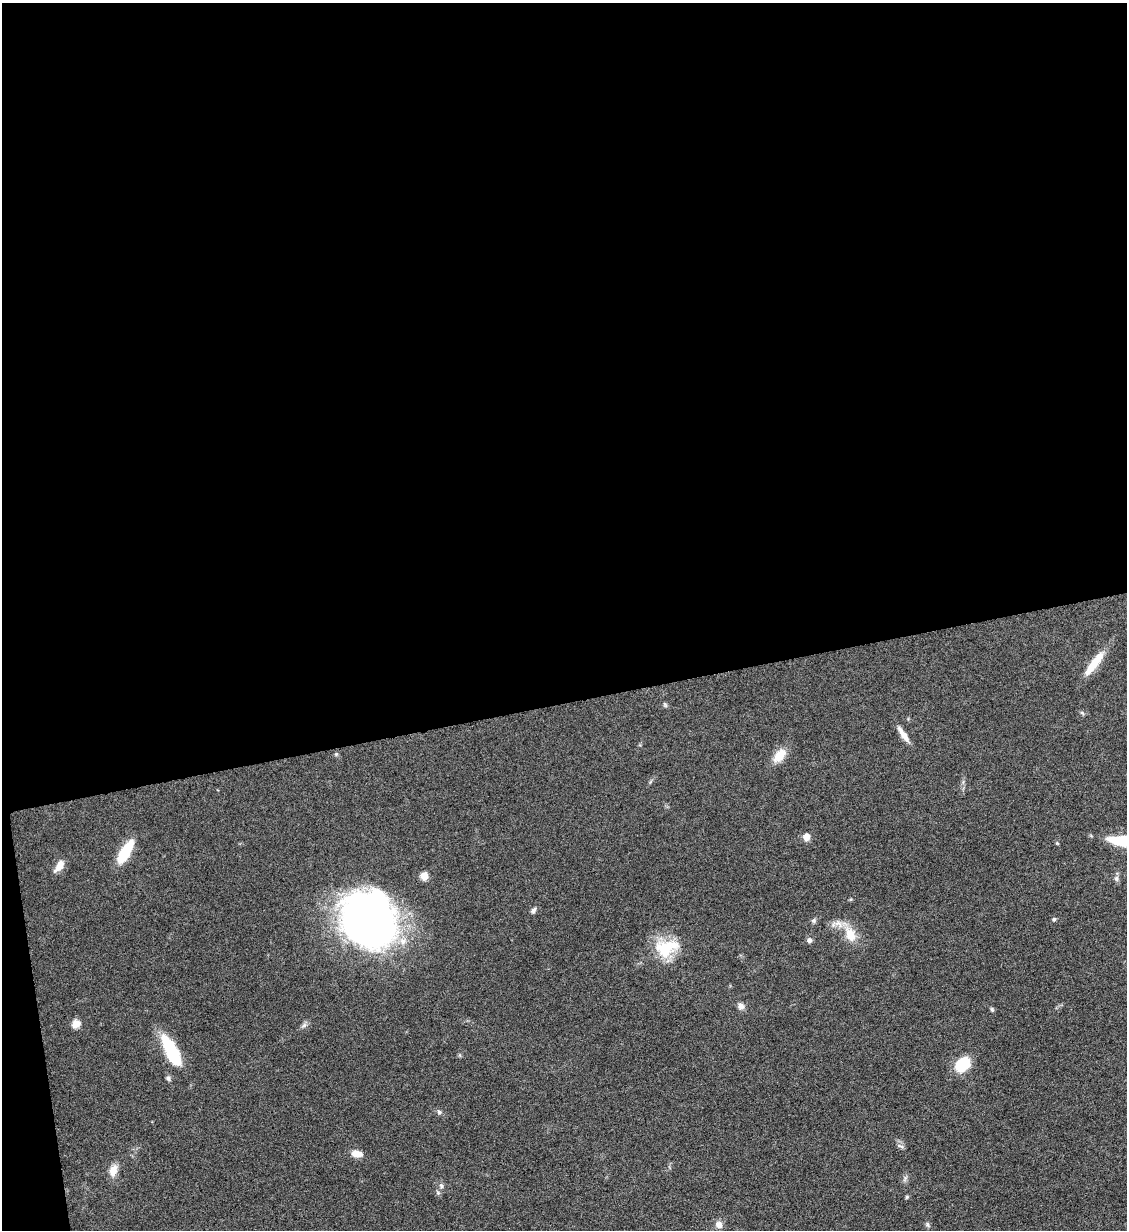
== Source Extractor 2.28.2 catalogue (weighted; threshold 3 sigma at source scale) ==
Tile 1 of 4 x 4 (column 1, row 1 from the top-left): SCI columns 141-1265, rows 3693-4920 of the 4901 x 4928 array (HDU 1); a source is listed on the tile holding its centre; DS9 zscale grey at full resolution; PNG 1129 x 1232 px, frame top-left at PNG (2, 3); no overlay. Shown black and unused: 58% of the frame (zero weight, under 6 of 12 exposures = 1% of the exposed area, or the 3 px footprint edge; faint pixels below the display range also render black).
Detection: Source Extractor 2.28.2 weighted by HDU 2 'WHT'; one run over the whole footprint, this tile lists its part. Background 0.101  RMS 0.004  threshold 0.0162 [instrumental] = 3 sigma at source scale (4.09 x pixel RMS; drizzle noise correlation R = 1.36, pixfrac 0.8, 0.05/0.05 arcsec/px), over >= 5 px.
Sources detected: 35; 2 inside a brighter listed object's ellipse — not listed separately; the other 33 listed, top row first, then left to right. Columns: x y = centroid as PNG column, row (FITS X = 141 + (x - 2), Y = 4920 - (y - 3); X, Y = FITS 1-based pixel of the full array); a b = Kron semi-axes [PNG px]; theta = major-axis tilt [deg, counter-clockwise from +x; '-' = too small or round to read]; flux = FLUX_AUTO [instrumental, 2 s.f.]
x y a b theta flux
1094 663 34 8 53 8.3
665 705 7 4 -71 0.54
1082 713 7 4 -37 0.53
903 734 24 6 -56 3.3
336 754 5 4 - 0.51
779 755 19 11 49 5.7
806 837 7 6 - 3
1125 841 38 10 -6 18
125 852 26 9 60 14
59 866 13 7 54 4
424 876 7 7 - 3.8
1116 878 8 6 90 1.1
534 910 8 5 58 1
1054 919 5 4 - 0.61
370 921 52 46 -50 190
814 921 7 4 -72 0.62
850 934 20 12 -67 7.1
809 940 7 6 - 1.2
666 948 31 21 17 15
741 1006 9 8 - 1.8
992 1009 6 5 - 0.57
76 1024 11 9 39 2.7
172 1051 31 11 -64 25
962 1064 16 12 47 14
168 1078 7 6 - 0.91
439 1112 6 5 - 0.69
900 1146 10 4 -26 0.85
357 1154 11 7 -6 3.8
113 1170 16 9 75 3.6
441 1186 8 5 -88 1
907 1197 5 4 - 0.47
719 1224 10 9 - 2.1
927 1224 7 5 -87 0.73
Isophote crosses this tile's border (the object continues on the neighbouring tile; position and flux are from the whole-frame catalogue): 1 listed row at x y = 1125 841